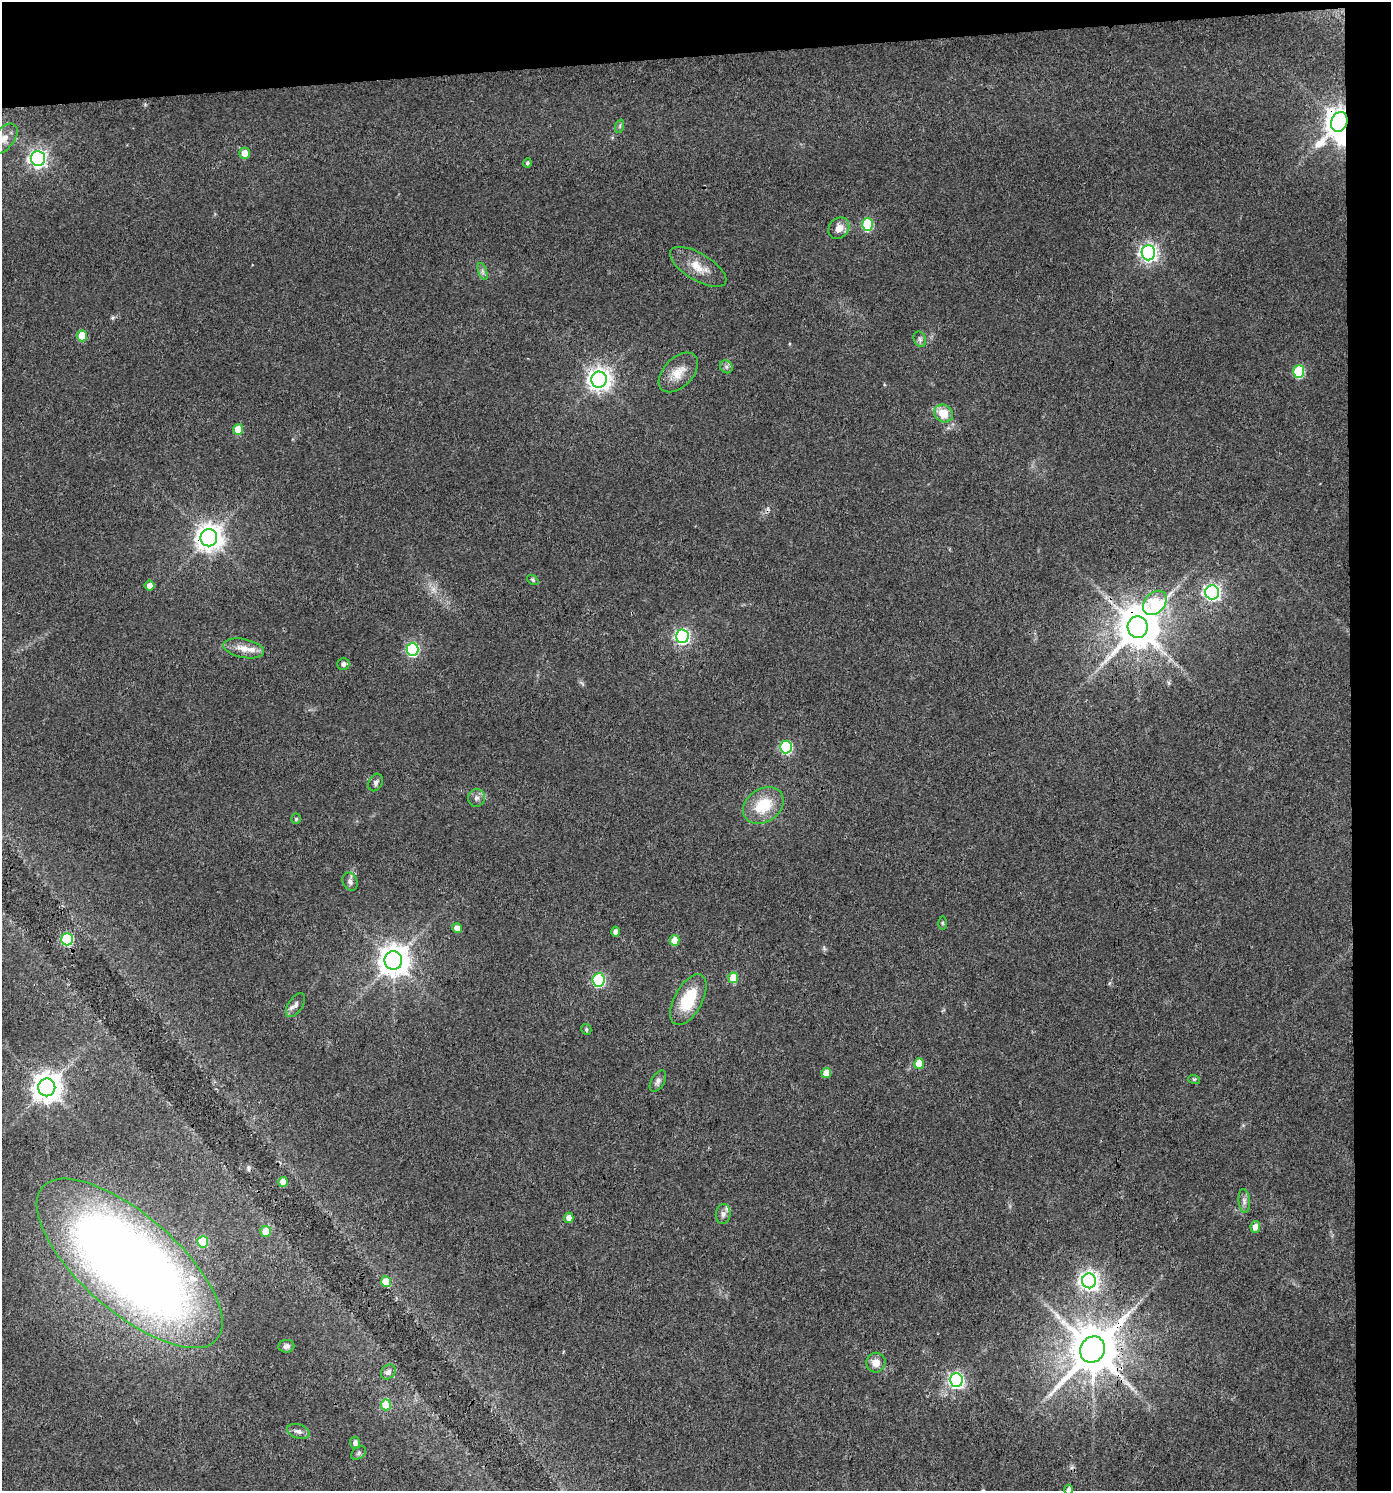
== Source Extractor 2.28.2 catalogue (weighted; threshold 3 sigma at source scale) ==
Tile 3 of 3 x 3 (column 3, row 1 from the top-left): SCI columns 2781-4169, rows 2979-4467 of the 4213 x 4467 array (HDU 1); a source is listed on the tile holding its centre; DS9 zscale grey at full resolution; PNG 1393 x 1493 px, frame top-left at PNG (2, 2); each listed source drawn as its Kron ellipse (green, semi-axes under 4 px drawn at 4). Shown black and unused: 7% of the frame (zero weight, under 3 of 4 exposures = <1% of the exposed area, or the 3 px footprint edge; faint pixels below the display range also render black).
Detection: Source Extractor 2.28.2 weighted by HDU 2 'WHT'; one run over the whole footprint, this tile lists its part. Background 0.0407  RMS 0.0042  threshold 0.0189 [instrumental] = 3 sigma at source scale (4.5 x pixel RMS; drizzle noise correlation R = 1.50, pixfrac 1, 0.0396/0.0396 arcsec/px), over >= 5 px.
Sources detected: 78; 1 too faint to see at this stretch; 1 inside a brighter object's white glare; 1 cosmic-ray / hot-pixel residue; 2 long thin detections or spike segments (spike, bleed or trail) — neither listed nor drawn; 2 inside a brighter listed object's ellipse — not listed separately; the other 71 listed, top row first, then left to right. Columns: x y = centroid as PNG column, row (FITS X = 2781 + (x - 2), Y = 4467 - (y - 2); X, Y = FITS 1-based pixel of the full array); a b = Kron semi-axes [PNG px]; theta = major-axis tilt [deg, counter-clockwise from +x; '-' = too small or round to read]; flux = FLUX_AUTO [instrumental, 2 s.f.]
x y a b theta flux
1339 122 10 8 68 610
620 126 7 4 72 0.69
4 139 17 10 52 4.1
244 153 5 5 - 5
38 158 7 7 - 170
527 163 4 4 - 0.9
867 224 6 5 - 30
839 228 11 9 48 4
1148 253 7 7 - 170
698 267 32 13 -31 7.9
482 271 9 4 -71 1.1
82 336 5 5 - 11
920 339 8 6 -69 1.1
726 367 7 6 - 1.1
678 372 24 14 46 7
1299 372 6 5 - 27
599 380 8 7 - 330
944 413 10 8 -30 7.5
238 430 5 5 - 9.1
209 538 8 8 - 460
533 580 6 4 -37 0.62
149 585 5 5 - 2.6
1212 592 7 7 - 140
1155 603 14 10 47 30
1138 627 10 10 - 1600
682 636 7 6 - 97
244 648 20 9 -11 5.3
413 649 6 6 - 51
343 664 6 6 - 1.5
786 747 6 6 - 44
376 782 9 6 62 1.2
476 798 9 8 - 1.7
763 805 22 16 34 15
296 819 5 4 - 0.67
350 882 9 7 -66 1.6
942 923 6 4 -89 0.56
457 928 5 5 - 2.5
615 932 5 4 - 1.6
67 939 6 5 - 55
674 940 5 5 - 7.3
393 961 9 9 - 670
733 978 5 5 - 11
599 980 6 6 - 52
688 1000 28 14 62 18
295 1005 14 7 56 1.9
586 1029 5 5 - 0.75
919 1064 5 5 - 11
826 1073 5 4 - 6.7
1194 1079 6 4 -17 0.5
658 1081 11 6 58 1.6
47 1087 9 8 - 600
283 1182 5 5 - 7.3
1244 1201 12 5 -85 1.7
723 1214 10 7 83 1.6
569 1218 5 4 - 2.8
1255 1227 5 5 - 3.3
266 1231 5 5 - 7.3
203 1242 5 5 - 21
129 1263 116 48 -41 600
386 1281 5 5 - 8.1
1089 1281 7 7 - 210
286 1346 8 6 6 1.5
1093 1350 14 12 59 2300
876 1362 10 9 - 4.4
388 1372 8 6 47 1.6
956 1380 7 6 - 100
386 1405 5 5 - 13
298 1431 11 7 -17 2
355 1443 6 5 - 2
359 1453 8 6 41 1
1069 1490 5 4 - 1.8
Overlapping masked pixels (flux is a lower limit): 5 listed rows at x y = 1339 122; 209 538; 1138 627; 129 1263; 1093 1350
Isophote crosses this tile's border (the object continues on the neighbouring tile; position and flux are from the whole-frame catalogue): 3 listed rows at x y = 4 139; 129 1263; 1069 1490